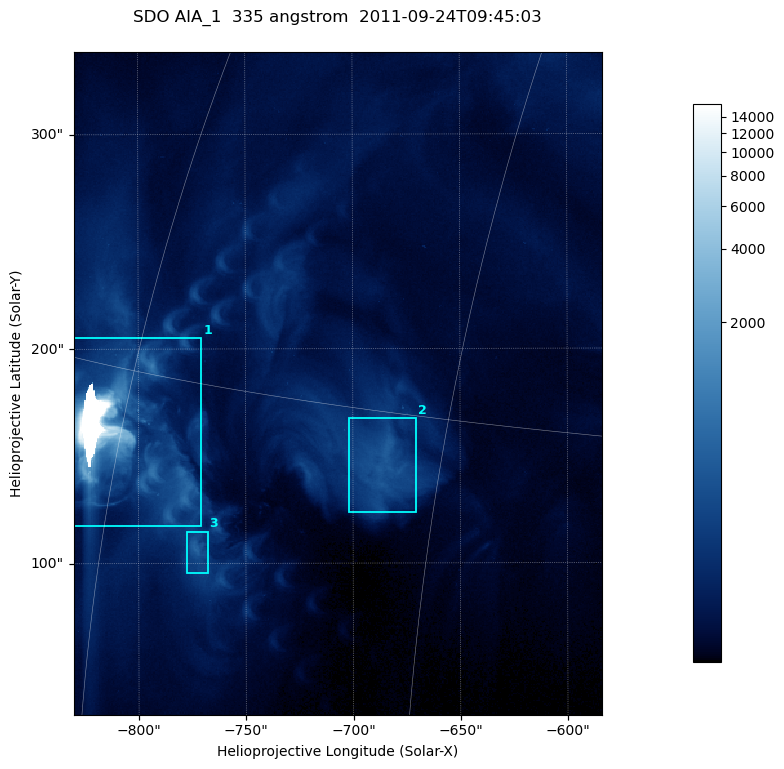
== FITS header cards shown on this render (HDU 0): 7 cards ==
TELESCOP= 'SDO     '           /
INSTRUME= 'AIA_1   '           /
WAVELNTH=                  335 /
WAVEUNIT= 'angstrom'           /
DATE-OBS= '2011-09-24T09:45:03.64' /
CTYPE1  = 'HPLN-TAN'           /
CTYPE2  = 'HPLT-TAN'           /

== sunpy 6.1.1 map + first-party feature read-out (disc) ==
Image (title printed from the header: SDO AIA_1  335 angstrom  2011-09-24T09:45:03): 410 x 514 px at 0.601 arcsec/px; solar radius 956 arcsec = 1592 px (partial field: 2.6% of the solar disc is inside the frame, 100% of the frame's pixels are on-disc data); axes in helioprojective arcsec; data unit not stated in the header (colour bar unlabelled)
Pointing: header CRPIX1/2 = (2042.06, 2043.86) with CRVAL1/2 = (0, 0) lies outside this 410 x 514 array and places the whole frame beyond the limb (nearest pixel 1.41 R_sun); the SolarSoft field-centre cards XCEN/YCEN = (-706.9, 183.8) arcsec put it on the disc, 1316 arcsec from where CRPIX/CRVAL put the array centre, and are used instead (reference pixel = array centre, CRVAL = XCEN/YCEN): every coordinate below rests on XCEN/YCEN
Orientation: roll -0.142 deg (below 1 deg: not rotated)
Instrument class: DISC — disc imager (sunpy class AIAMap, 335 A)
Bright regions (active regions / flare kernels): reference = the on-disc median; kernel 3 px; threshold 5 sigma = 222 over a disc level ~63.7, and >= 1.15x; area >= 210 px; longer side >= 5 px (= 3 arcsec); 3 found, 3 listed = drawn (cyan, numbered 1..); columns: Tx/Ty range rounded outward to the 2 arcsec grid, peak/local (2 s.f.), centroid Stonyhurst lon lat
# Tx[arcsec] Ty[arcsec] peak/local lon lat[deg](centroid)
1 -830..-770 116..206 257 -60 +13
2 -702..-670 122..168 8.3 -47 +13
3 -778..-768 94..116 9.6 -55 +10